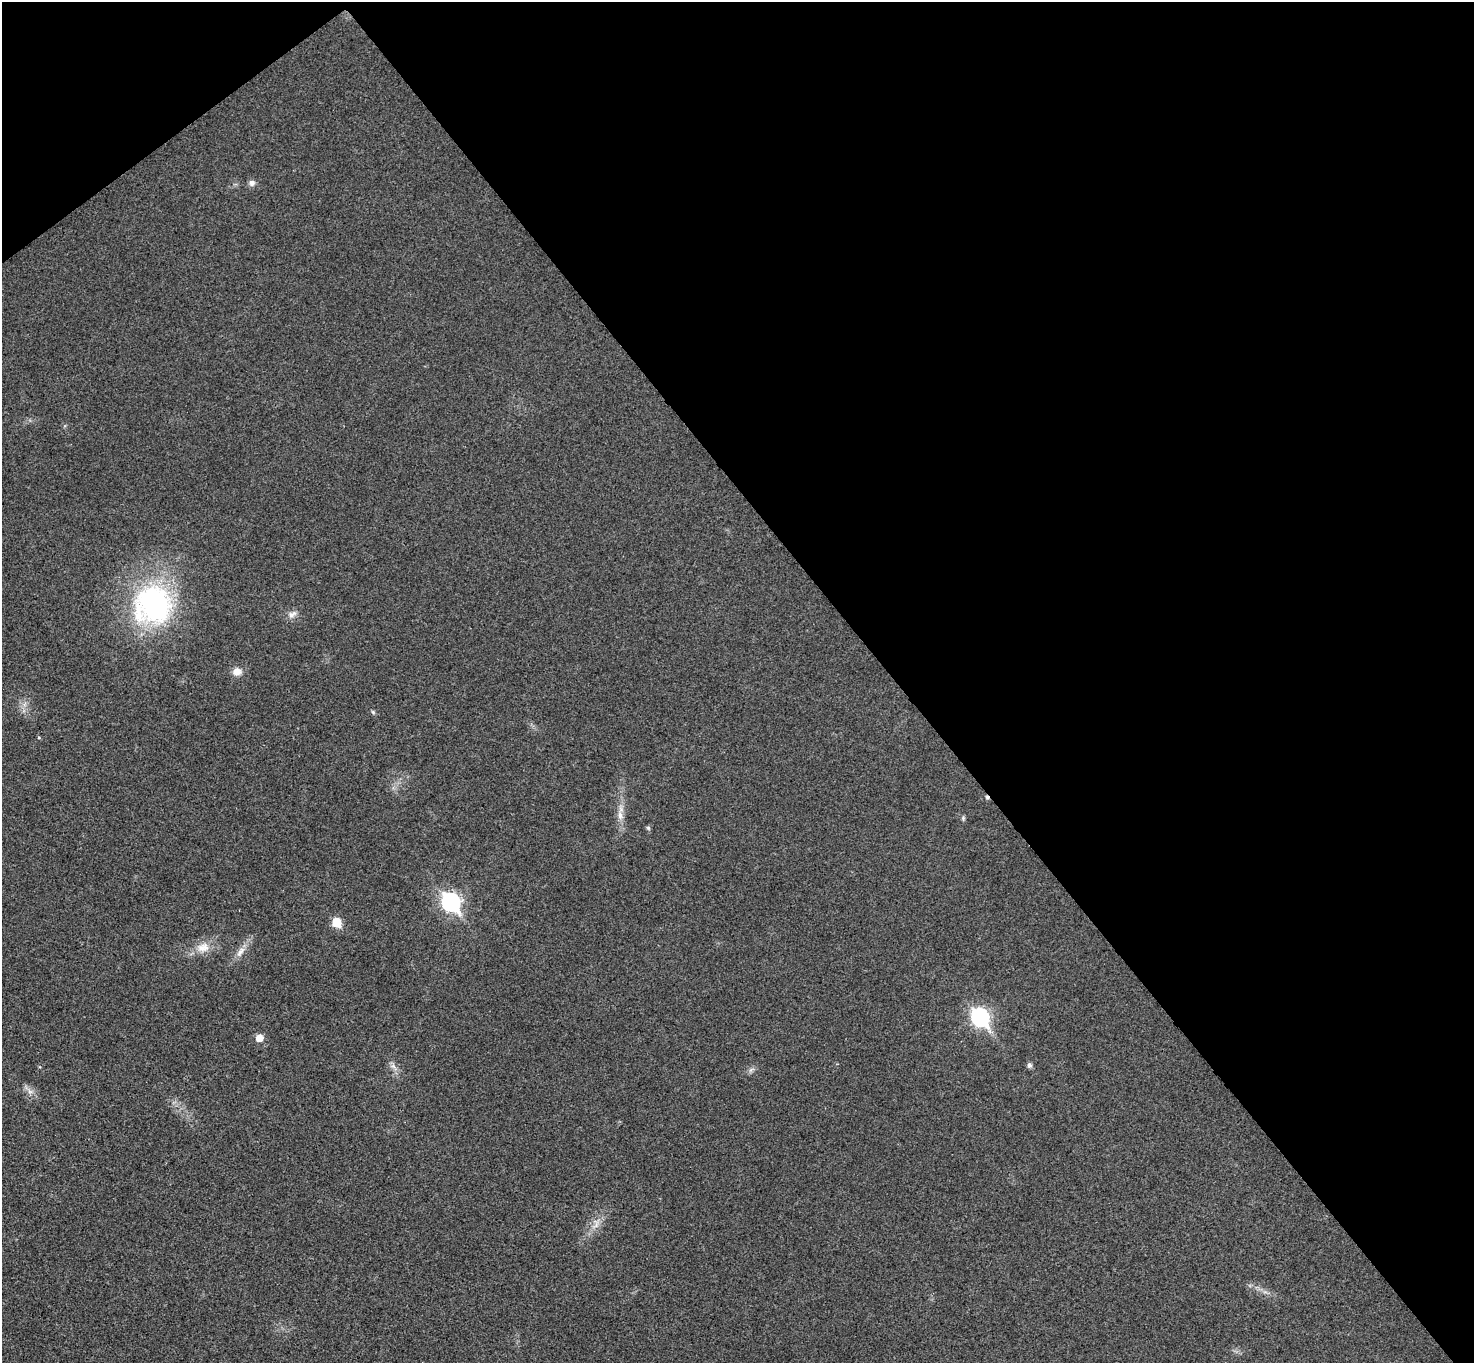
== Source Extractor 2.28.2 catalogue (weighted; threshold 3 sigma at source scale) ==
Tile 3 of 4 x 4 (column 3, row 1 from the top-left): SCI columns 2996-4467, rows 4417-5777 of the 5987 x 5973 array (HDU 1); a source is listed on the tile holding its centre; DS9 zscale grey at full resolution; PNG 1476 x 1365 px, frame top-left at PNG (2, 2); no overlay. Shown black and unused: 42% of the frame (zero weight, under 3 of 4 exposures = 6% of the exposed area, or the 3 px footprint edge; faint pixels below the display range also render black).
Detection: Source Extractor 2.28.2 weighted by HDU 2 'WHT'; one run over the whole footprint, this tile lists its part. Background 0.0245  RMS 0.0061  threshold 0.0275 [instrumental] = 3 sigma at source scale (4.5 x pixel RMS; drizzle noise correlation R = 1.50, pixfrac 1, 0.05/0.05 arcsec/px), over >= 5 px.
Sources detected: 17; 1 cosmic-ray / hot-pixel residue — not listed; the other 16 listed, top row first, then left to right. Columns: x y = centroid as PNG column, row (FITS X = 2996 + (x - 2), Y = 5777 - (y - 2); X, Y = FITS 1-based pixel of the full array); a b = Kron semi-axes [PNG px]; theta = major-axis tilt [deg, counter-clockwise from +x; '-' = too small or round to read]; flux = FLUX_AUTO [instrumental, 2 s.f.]
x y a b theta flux
252 183 8 7 - 2.3
153 605 50 48 54 110
292 614 12 7 30 3
237 671 9 9 - 4.7
373 712 6 4 -47 0.81
620 815 12 7 -85 3.8
963 818 6 5 - 0.94
648 828 6 5 - 0.88
451 902 9 8 - 190
337 922 6 6 - 18
203 947 19 13 14 8.3
240 952 18 6 55 4.6
980 1017 9 7 -54 160
259 1038 6 6 - 6.7
1029 1065 7 6 - 1.5
393 1066 8 5 -34 1.8